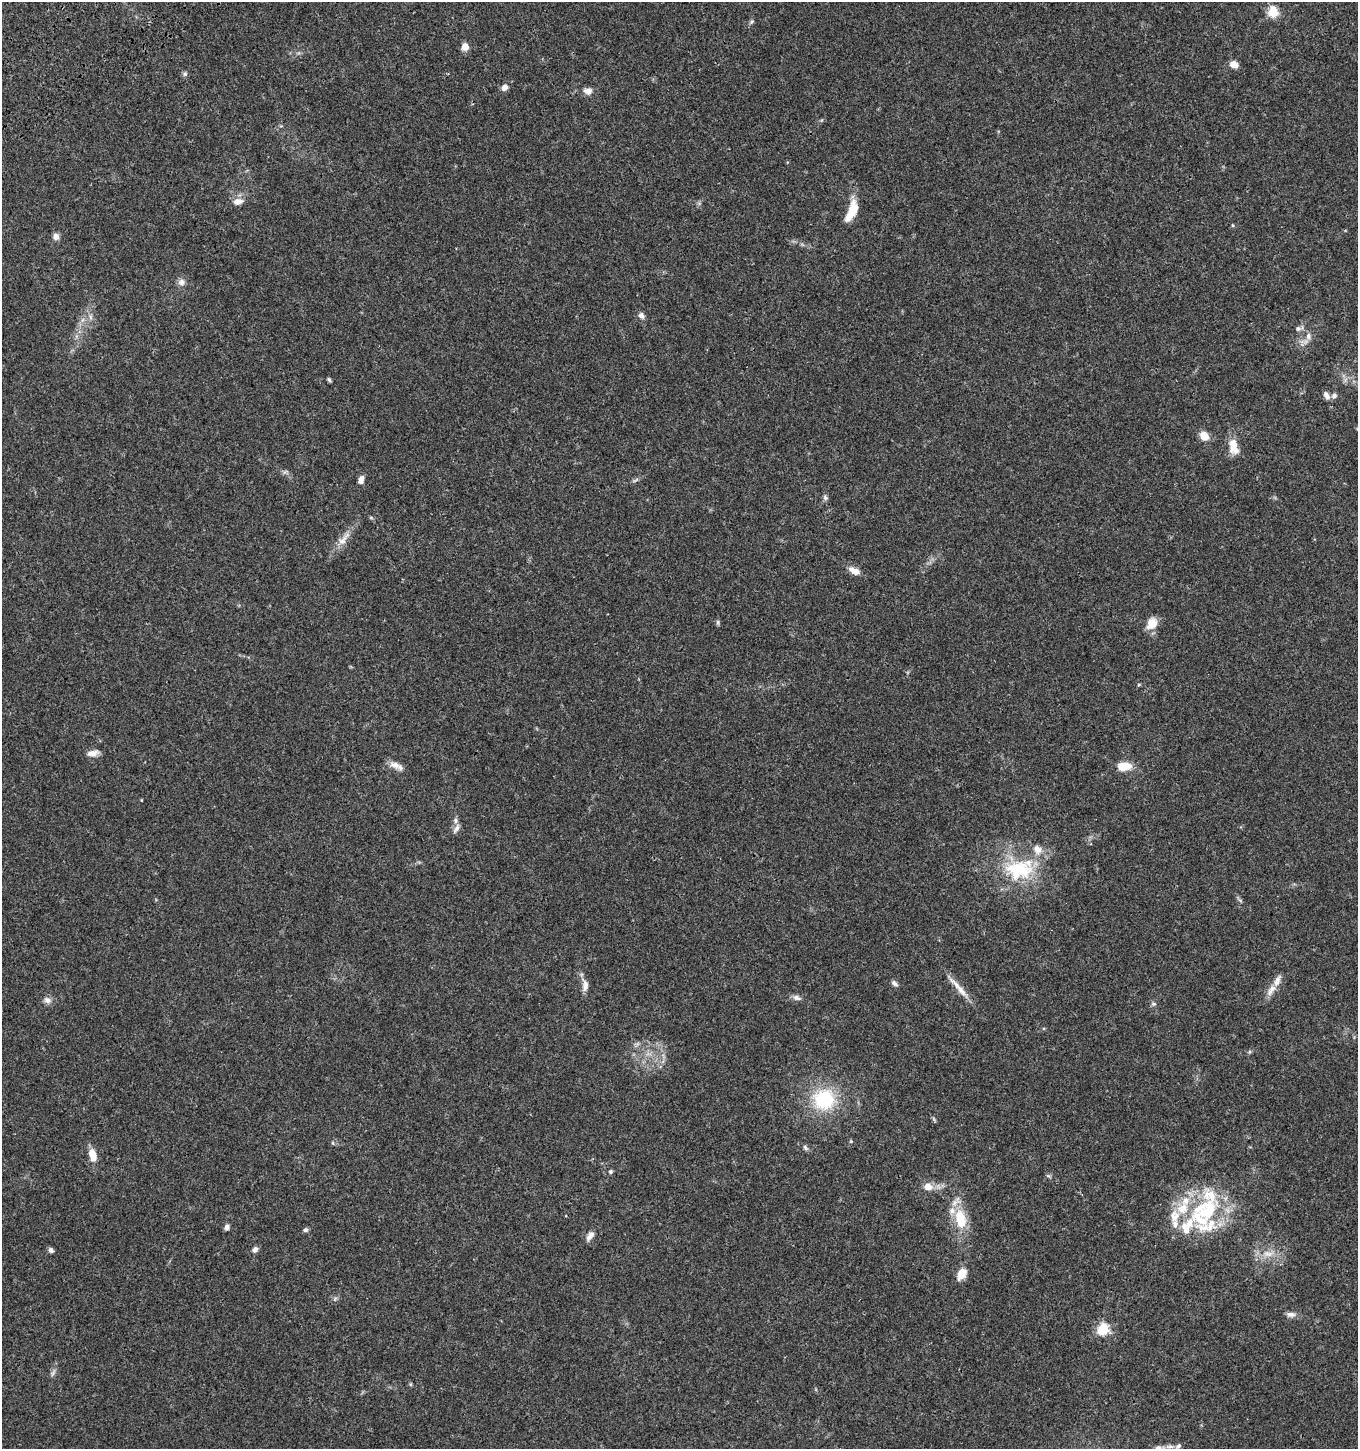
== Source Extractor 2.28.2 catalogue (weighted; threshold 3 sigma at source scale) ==
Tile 11 of 4 x 4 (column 3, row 3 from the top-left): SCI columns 2888-4243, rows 1557-3003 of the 5835 x 6003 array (HDU 1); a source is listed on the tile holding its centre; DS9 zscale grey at full resolution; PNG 1360 x 1451 px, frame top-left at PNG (2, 2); no overlay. Shown black and unused: <1% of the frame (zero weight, under 3 of 4 exposures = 6% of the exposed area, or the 3 px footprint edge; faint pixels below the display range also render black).
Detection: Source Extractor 2.28.2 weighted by HDU 2 'WHT'; one run over the whole footprint, this tile lists its part. Background 0.0349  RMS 0.0033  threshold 0.0149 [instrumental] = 3 sigma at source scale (4.5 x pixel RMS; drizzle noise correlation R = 1.50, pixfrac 1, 0.0396/0.0396 arcsec/px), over >= 5 px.
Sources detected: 85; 15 inside a brighter listed object's ellipse — not listed separately; the other 70 listed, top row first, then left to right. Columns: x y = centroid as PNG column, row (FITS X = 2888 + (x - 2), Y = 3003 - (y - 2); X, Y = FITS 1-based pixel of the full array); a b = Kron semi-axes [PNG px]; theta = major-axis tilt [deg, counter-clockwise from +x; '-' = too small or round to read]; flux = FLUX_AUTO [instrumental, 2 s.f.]
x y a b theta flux
1273 12 6 5 - 24
752 22 7 5 42 0.64
465 47 5 5 - 5.5
1234 65 8 7 - 3.1
185 74 7 6 - 0.73
504 87 7 6 - 1.8
588 91 11 9 -8 2
238 201 12 8 13 2.5
852 210 24 12 78 6.3
56 237 7 7 - 1.8
182 282 10 9 - 1.6
641 315 8 6 -54 1.4
90 317 7 4 -88 0.81
82 320 7 4 70 0.89
1299 328 12 6 21 1.2
1308 336 11 7 89 1.7
329 380 6 4 -62 0.53
1345 380 7 4 71 0.85
1326 396 11 6 -60 1.6
1334 396 7 6 - 1.1
1204 436 8 7 - 4.8
1233 446 20 10 -76 5.2
361 480 10 6 77 1.7
825 498 7 5 -70 0.75
371 518 6 4 -19 0.41
343 539 26 9 50 4.1
852 570 13 8 -39 2.2
718 622 8 4 -82 0.54
1152 623 16 12 50 4.2
1139 684 5 3 - 0.32
93 753 15 7 7 2.1
395 765 16 9 -29 2.6
1123 766 12 7 4 7.7
141 800 4 3 - 0.23
456 828 14 6 62 1.3
1019 869 44 29 7 25
1240 900 8 4 -37 0.56
894 983 9 5 -38 1
585 985 18 8 -86 2.4
961 990 28 8 -48 4.1
1271 990 19 8 58 2.9
797 998 13 6 -18 1.4
47 1000 11 8 -33 1.6
1153 1004 7 5 -1 0.72
637 1044 7 4 71 0.67
1249 1052 6 4 71 0.45
824 1099 28 27 - 21
934 1119 7 4 -71 0.52
851 1141 4 4 - 0.33
333 1143 5 3 - 0.35
805 1148 8 5 -58 0.79
93 1155 14 7 -77 4.5
611 1171 5 5 - 0.55
1049 1176 7 5 -11 0.55
928 1187 12 9 -9 3.2
1207 1211 44 35 36 30
960 1219 28 15 -81 11
227 1227 7 6 - 1.1
305 1230 6 6 - 0.72
590 1236 13 7 55 1.9
51 1250 6 5 - 1.1
255 1250 7 6 - 1.3
1268 1254 16 8 -11 3.5
961 1274 11 7 62 5.4
1290 1314 14 7 -2 1.5
1103 1329 6 6 - 29
53 1373 12 4 63 0.92
410 1384 6 4 90 0.39
1178 1446 10 6 35 0.99
1159 1448 16 7 7 1.7
Isophote crosses this tile's border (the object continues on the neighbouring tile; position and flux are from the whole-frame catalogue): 1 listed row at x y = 1159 1448